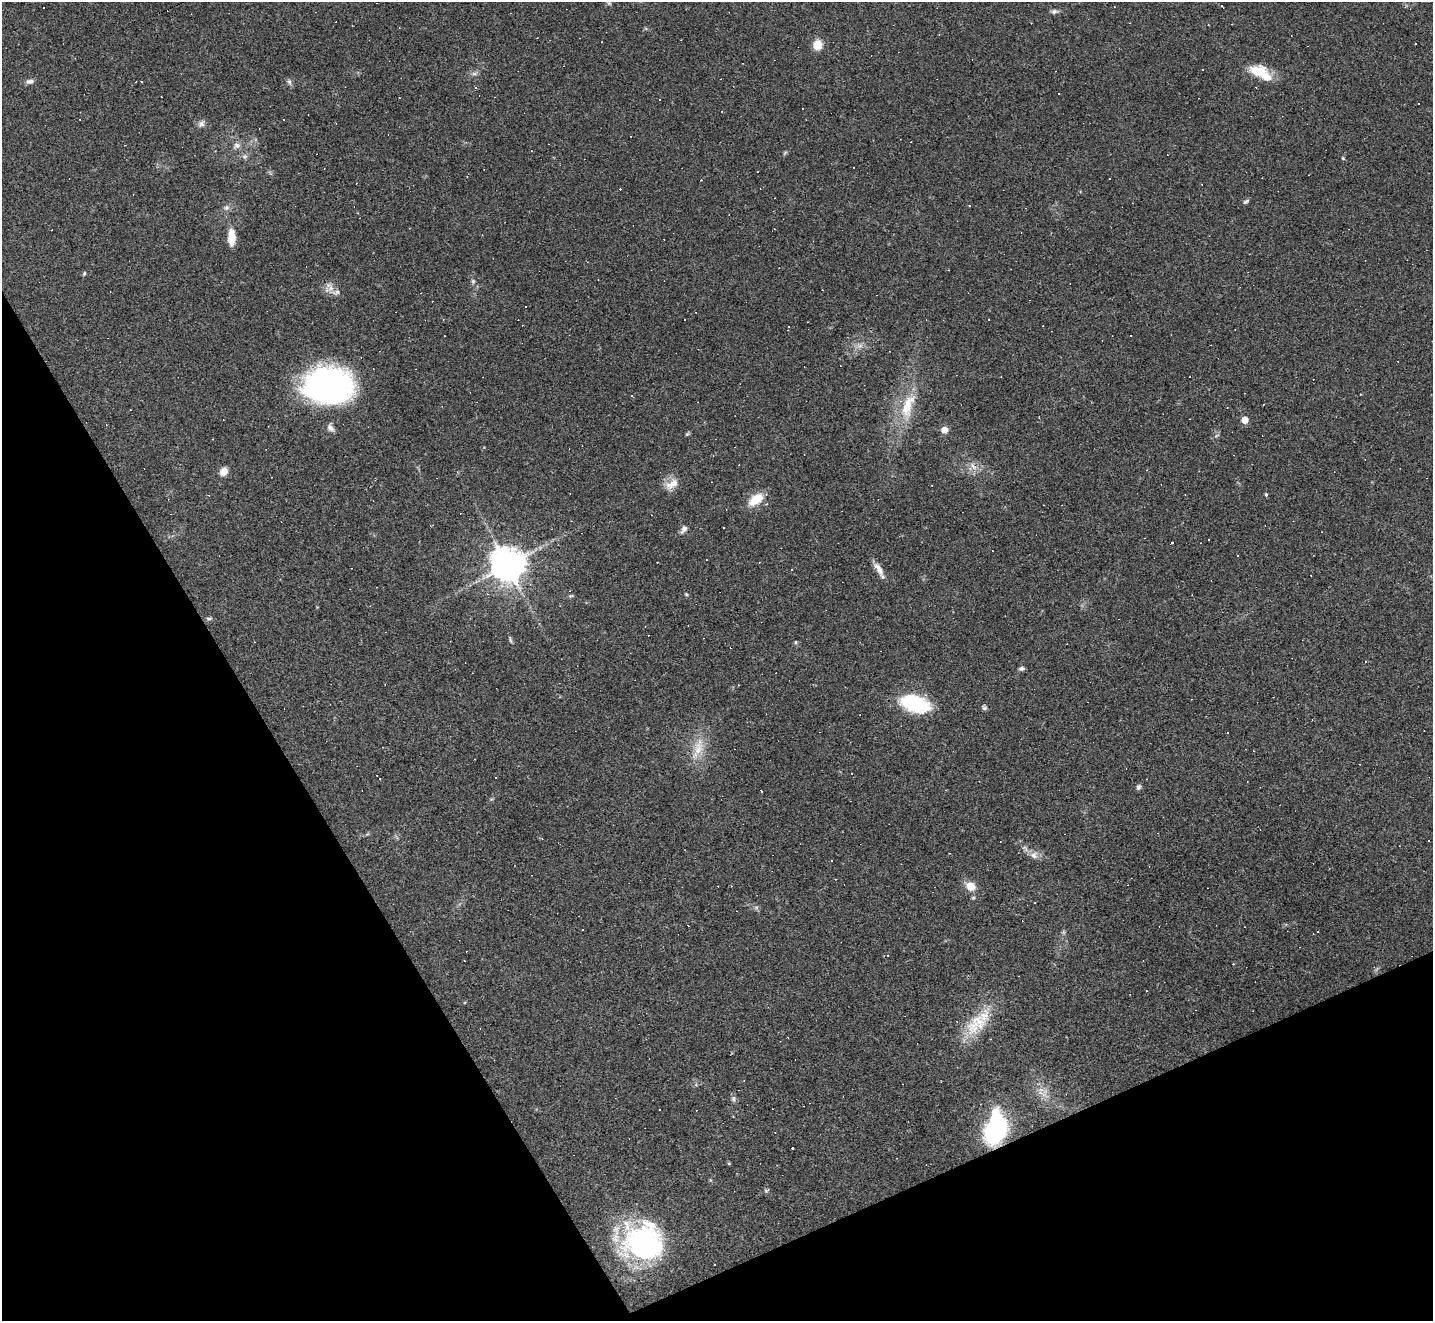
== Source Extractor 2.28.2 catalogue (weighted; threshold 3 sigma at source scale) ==
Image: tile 14 of 4 x 4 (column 2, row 4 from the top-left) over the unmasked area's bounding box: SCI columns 1431-2861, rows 286-1604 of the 5722 x 5712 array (HDU 1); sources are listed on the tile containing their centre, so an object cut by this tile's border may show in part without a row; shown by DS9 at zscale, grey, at full resolution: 1 PNG px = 1 image px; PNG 1435 x 1323 px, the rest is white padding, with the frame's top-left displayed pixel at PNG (2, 2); no overlay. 25% of this frame is shown black and not used: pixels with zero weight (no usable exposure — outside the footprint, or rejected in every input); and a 3 px margin inside the footprint's outer edge (the drizzle kernel's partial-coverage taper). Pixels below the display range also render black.
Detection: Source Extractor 2.28.2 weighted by HDU 2 'WHT'; one run over the whole footprint, this tile lists its part. Background 0.0823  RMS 0.0065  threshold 0.0293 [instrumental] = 3 sigma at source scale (4.5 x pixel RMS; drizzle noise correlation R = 1.50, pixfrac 1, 0.05/0.05 arcsec/px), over >= 5 px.
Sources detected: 153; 2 too faint to see at this stretch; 2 inside a brighter object's white glare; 74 cosmic-ray / hot-pixel residue — not listed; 2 inside a brighter listed object's ellipse — not listed separately; the other 73 listed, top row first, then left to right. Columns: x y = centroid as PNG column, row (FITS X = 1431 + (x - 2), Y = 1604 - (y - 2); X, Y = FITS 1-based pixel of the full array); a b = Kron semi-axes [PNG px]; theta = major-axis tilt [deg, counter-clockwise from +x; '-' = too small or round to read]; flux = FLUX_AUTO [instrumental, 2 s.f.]
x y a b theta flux
1222 6 4 2 - 0.79
1054 11 9 6 10 1.8
1415 43 3 2 - 0.73
818 45 10 9 - 9
1257 71 25 16 -4 14
474 74 7 4 -1 1.5
30 81 10 6 8 2.6
289 82 8 5 -62 1.6
1059 93 2 2 - 0.41
161 96 3 2 - 0.37
201 124 9 8 - 2.6
237 146 10 8 13 2.9
244 156 8 7 - 1.8
1343 158 5 4 - 0.69
758 172 3 2 - 0.57
1246 201 8 5 31 1.3
226 208 8 7 - 2.1
774 229 3 2 - 0.38
51 230 2 2 - 0.46
231 237 18 8 -88 9.8
84 273 6 4 69 0.87
473 281 6 5 - 1.3
336 292 13 7 8 3.1
860 346 8 5 1 2.1
328 385 45 33 0 180
1361 394 3 2 - 0.82
632 396 3 3 - 0.66
908 406 41 16 73 24
1245 420 5 5 - 11
330 428 9 7 -52 3.1
944 430 7 7 - 4.3
687 434 6 4 44 0.88
973 466 13 6 -58 3.6
1147 470 4 2 - 0.43
224 471 9 7 55 5.7
672 484 21 11 29 6.9
1266 494 4 4 - 0.91
209 495 4 3 - 0.49
756 499 16 10 34 14
684 529 11 6 54 2.9
1238 556 3 3 - 2.9
507 565 11 11 - 1100
878 568 22 7 -60 5.4
791 570 3 2 - 0.69
686 594 5 4 - 0.7
571 596 6 3 18 0.85
209 618 9 4 4 1.2
510 639 10 4 -72 1.2
795 642 5 3 - 0.69
1021 668 7 5 7 1.6
915 704 32 16 -15 42
984 708 6 6 - 1.2
698 747 29 12 79 14
1139 787 7 6 - 1.5
761 791 3 2 - 0.51
542 839 4 3 - 0.52
1034 855 11 10 - 4.1
831 860 3 3 - 6
970 886 11 8 -30 8.6
1034 903 3 3 - 12
756 907 7 4 0 1.3
1063 932 7 4 -71 0.97
1318 932 3 2 - 0.68
464 960 3 2 - 0.39
976 1024 39 21 47 25
1041 1090 7 4 -19 2
733 1098 7 7 - 1.7
996 1128 34 20 79 79
792 1148 3 3 - 18
729 1163 4 4 - 0.81
767 1190 9 4 26 1
642 1240 55 37 73 80
715 1264 3 2 - 0.69
Overlapping masked pixels (flux is a lower limit): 1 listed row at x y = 996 1128